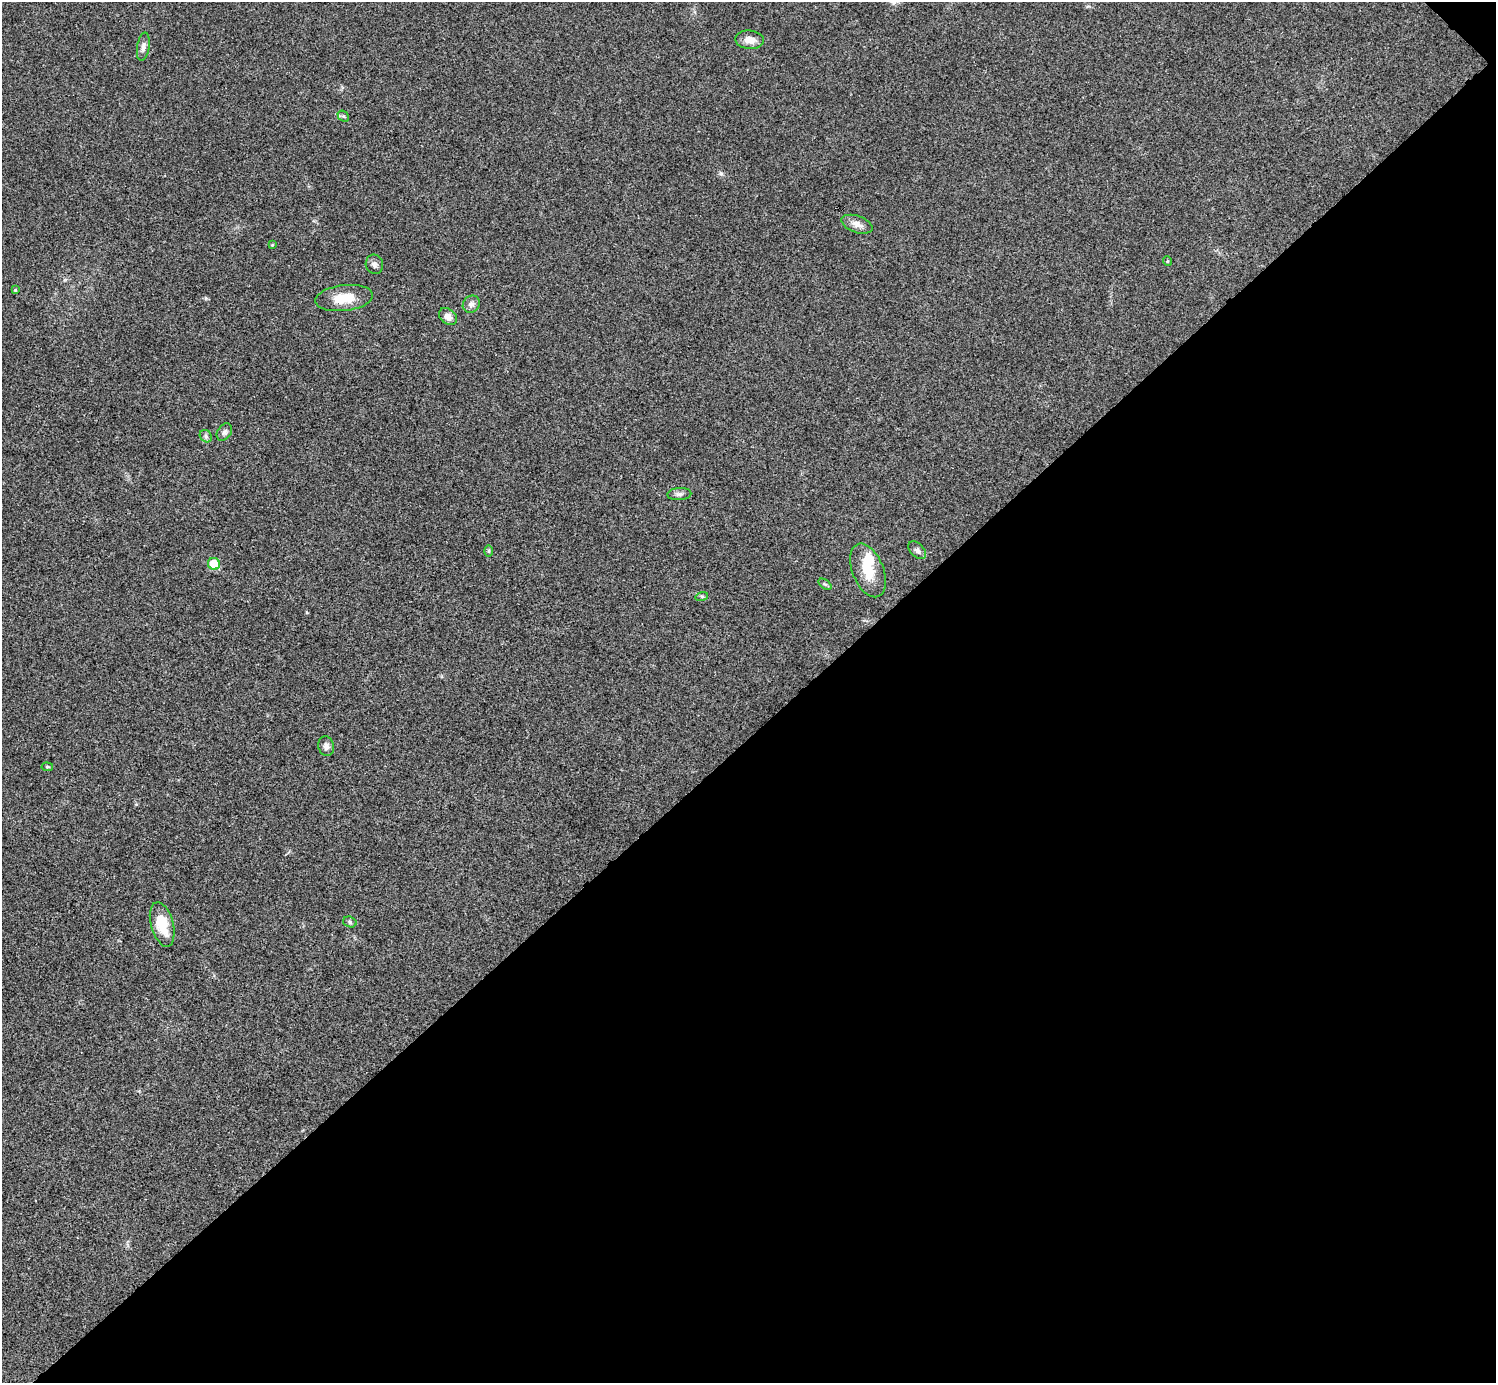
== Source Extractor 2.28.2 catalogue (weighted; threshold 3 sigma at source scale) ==
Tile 12 of 4 x 4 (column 4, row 3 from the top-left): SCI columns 4487-5980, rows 1682-3062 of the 5983 x 5983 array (HDU 1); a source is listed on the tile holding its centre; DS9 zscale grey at full resolution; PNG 1498 x 1385 px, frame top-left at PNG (2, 2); each listed source drawn as its Kron ellipse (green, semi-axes under 4 px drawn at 4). Shown black and unused: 47% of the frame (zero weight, under 3 of 4 exposures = <1% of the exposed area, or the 3 px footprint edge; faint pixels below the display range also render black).
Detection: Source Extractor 2.28.2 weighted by HDU 2 'WHT'; one run over the whole footprint, this tile lists its part. Background 0.0194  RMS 0.004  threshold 0.0179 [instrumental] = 3 sigma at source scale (4.5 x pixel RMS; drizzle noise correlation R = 1.50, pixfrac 1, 0.05/0.05 arcsec/px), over >= 5 px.
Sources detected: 25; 1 inside a brighter listed object's ellipse — not listed separately; the other 24 listed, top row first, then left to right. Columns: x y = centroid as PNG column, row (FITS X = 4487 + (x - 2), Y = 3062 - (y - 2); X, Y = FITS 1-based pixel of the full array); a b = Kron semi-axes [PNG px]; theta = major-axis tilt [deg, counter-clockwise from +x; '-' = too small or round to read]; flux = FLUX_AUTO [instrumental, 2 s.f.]
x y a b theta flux
750 40 14 9 -4 3.5
143 47 14 6 81 1.9
343 116 6 4 -42 0.67
857 224 16 8 -20 2.9
272 245 3 3 - 0.41
1167 261 5 3 - 0.34
374 264 10 8 -77 1.6
15 290 4 4 - 0.35
344 298 29 13 7 8.7
471 304 9 8 - 1.7
448 317 10 7 -39 2.8
224 432 9 7 54 1.4
206 436 7 5 -49 0.93
679 494 12 6 5 1.3
917 550 11 6 -44 1.3
489 551 6 4 90 0.54
214 564 6 6 - 9.5
868 570 28 15 -68 10
825 584 7 4 -36 0.62
702 596 6 4 17 0.57
326 746 10 7 -75 1.7
47 767 6 4 -7 0.44
350 922 7 5 -18 0.79
162 924 23 11 -74 9.7